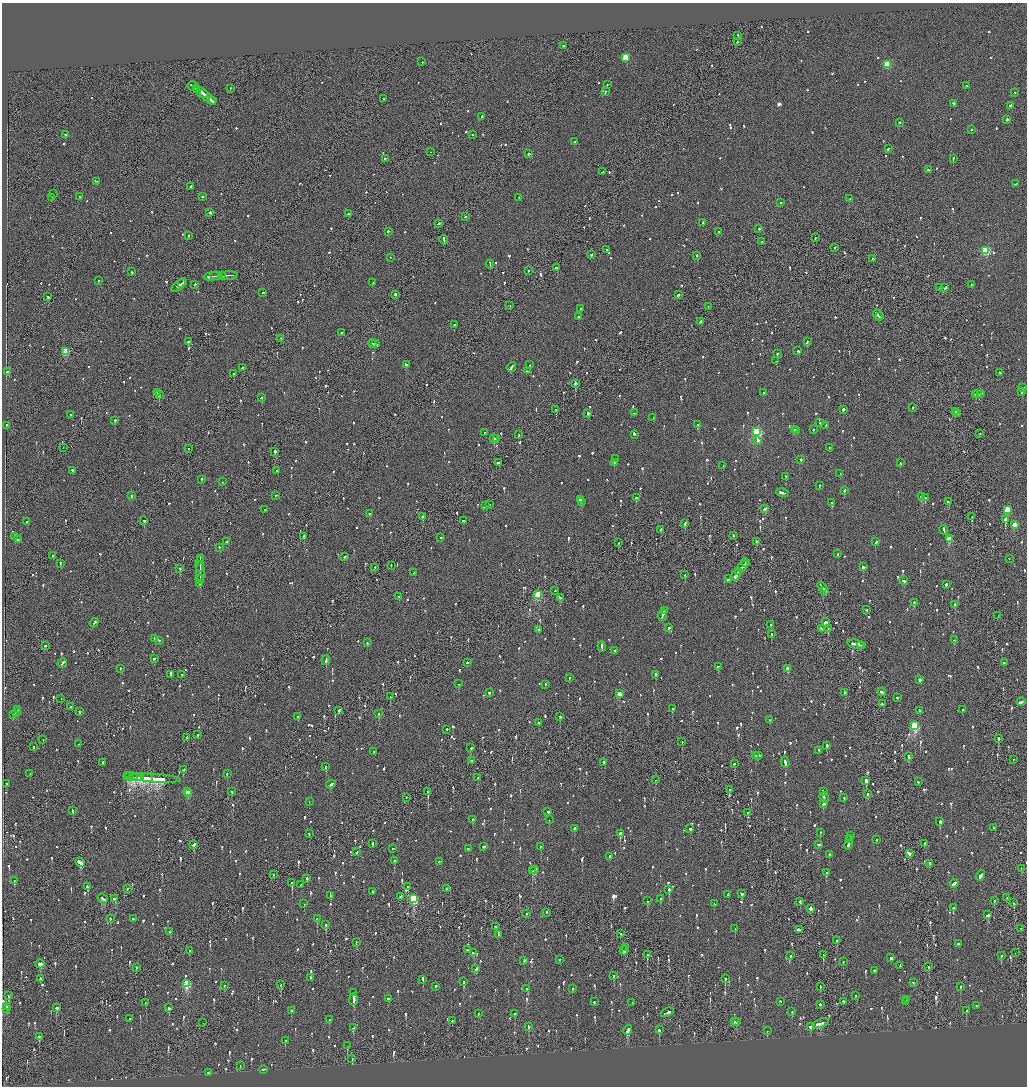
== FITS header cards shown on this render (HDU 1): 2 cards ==
NAXIS1  =                 2050
NAXIS2  =                 2168

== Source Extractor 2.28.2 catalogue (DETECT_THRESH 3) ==
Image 2050 x 2168 px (HDU 1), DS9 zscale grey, zoomed out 1/2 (1 PNG px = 2 x 2 image px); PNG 1029 x 1088 px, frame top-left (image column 2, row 2167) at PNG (2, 3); each listed source drawn as its Kron ellipse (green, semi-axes under 4 px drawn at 4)
Background -0.0987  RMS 0.068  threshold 0.204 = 3 sigma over >= 5 px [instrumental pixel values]
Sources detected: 1678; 55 cannot appear on this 1/2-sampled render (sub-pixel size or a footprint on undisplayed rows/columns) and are neither listed nor drawn; of the other 1623, the 500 brightest by FLUX_AUTO listed and drawn (1123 fainter detections omitted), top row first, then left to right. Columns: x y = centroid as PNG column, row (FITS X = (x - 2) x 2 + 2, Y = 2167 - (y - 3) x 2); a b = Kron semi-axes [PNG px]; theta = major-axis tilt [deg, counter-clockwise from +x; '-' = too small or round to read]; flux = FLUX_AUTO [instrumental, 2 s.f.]
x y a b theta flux
738 35 2 2 - 310
737 42 2 2 - 150
563 46 2 2 - 140
626 57 3 3 - 580
422 62 2 2 - 120
887 64 3 3 - 760
607 85 2 2 - 870
193 86 5 2 - 400
967 86 2 2 - 270
196 88 4 1 - 290
230 88 2 1 - 230
201 92 8 2 -36 710
605 92 3 2 - 330
1014 93 2 2 - 250
208 97 10 2 -42 710
384 99 2 2 - 160
212 101 4 1 - 280
954 103 3 2 - 200
1010 105 3 2 - 170
482 116 2 2 - 160
1007 119 2 2 - 340
899 122 2 2 - 320
972 129 2 2 - 130
66 135 3 2 - 990
473 135 2 2 - 130
575 141 3 2 - 140
889 149 3 2 - 210
430 152 2 1 - 210
529 154 3 2 - 200
385 158 3 2 - 120
953 158 2 2 - 180
928 169 2 1 - 280
603 172 2 1 - 180
96 181 3 2 - 120
1015 184 2 2 - 120
190 186 2 2 - 340
53 194 2 1 - 120
202 196 2 2 - 240
80 197 2 2 - 120
519 197 2 2 - 120
52 198 4 2 - 440
850 199 4 2 - 520
781 202 2 2 - 160
210 212 3 2 - 380
348 214 2 2 - 300
465 216 2 2 - 150
438 223 3 2 - 140
703 223 3 2 - 140
759 228 2 2 - 430
388 231 2 2 - 160
719 231 2 2 - 230
189 236 2 2 - 260
815 237 2 1 - 230
444 240 5 1 - 350
761 242 2 2 - 170
835 247 2 2 - 230
606 250 2 1 - 170
986 250 3 3 - 1100
591 254 3 2 - 350
697 255 2 2 - 120
390 257 2 1 - 120
873 259 2 2 - 420
490 264 4 2 - 300
557 268 3 2 - 230
528 271 2 2 - 130
131 272 2 1 - 170
228 275 9 1 4 610
212 276 8 1 5 620
216 276 6 1 -6 340
221 276 4 2 - 300
99 280 2 2 - 140
182 283 3 1 - 280
373 283 2 2 - 120
195 284 2 2 - 150
179 285 9 2 38 650
971 285 2 2 - 180
940 288 2 2 - 440
945 288 4 2 - 280
263 293 2 2 - 160
395 294 2 2 - 330
678 295 2 2 - 180
48 297 3 2 - 120
510 306 2 1 - 120
708 307 2 2 - 130
581 309 3 2 - 150
878 315 6 2 -46 380
579 317 3 2 - 120
880 317 3 2 - 200
700 322 2 2 - 150
454 325 2 1 - 700
342 332 2 2 - 120
281 338 2 2 - 190
807 341 3 2 - 980
188 342 2 2 - 550
372 343 4 2 - 270
376 344 3 2 - 220
66 351 4 3 - 700
798 351 3 2 - 200
777 354 2 2 - 450
776 361 2 1 - 230
406 364 3 2 - 310
530 365 2 2 - 250
511 367 5 2 - 260
243 368 2 2 - 160
527 371 3 2 - 120
8 372 3 2 - 510
999 373 2 2 - 120
234 374 2 2 - 120
575 383 2 1 - 2500
1022 387 4 2 - 360
1022 391 3 2 - 250
764 392 2 2 - 270
157 393 2 2 - 120
975 394 3 2 - 160
978 394 2 1 - 120
980 394 4 1 - 220
159 395 2 2 - 560
261 398 3 2 - 150
912 407 2 2 - 160
556 409 2 1 - 330
843 409 3 2 - 560
956 412 2 1 - 440
588 413 2 2 - 300
635 413 2 2 - 120
70 414 2 2 - 130
957 414 2 1 - 130
653 417 2 2 - 130
115 420 2 2 - 140
820 422 2 2 - 120
698 424 3 2 - 350
6 425 3 2 - 150
826 425 2 1 - 740
794 430 3 2 - 240
796 430 3 1 - 170
813 430 2 2 - 140
757 432 3 3 - 1700
484 433 2 2 - 120
980 433 2 1 - 160
634 434 3 2 - 570
519 435 2 1 - 180
494 438 3 2 - 210
497 438 4 2 - 240
758 440 2 2 - 230
63 447 2 1 - 410
188 448 2 2 - 120
829 448 2 2 - 120
275 451 2 2 - 600
616 459 3 2 - 300
801 459 2 2 - 210
498 462 3 2 - 440
614 462 2 2 - 130
900 463 2 2 - 130
723 465 2 2 - 320
72 470 2 2 - 540
277 470 2 2 - 550
840 474 3 2 - 140
786 476 2 2 - 150
201 479 3 2 - 200
223 482 2 2 - 120
819 485 2 2 - 190
844 490 2 2 - 340
783 493 6 2 -11 380
131 495 2 2 - 700
275 496 2 2 - 130
922 497 4 2 - 240
925 497 2 2 - 490
636 498 2 2 - 310
580 500 2 2 - 380
582 502 2 1 - 210
948 502 2 2 - 140
832 503 2 2 - 730
486 505 2 2 - 150
489 505 2 2 - 170
765 508 4 2 - 320
1007 509 3 3 - 380
265 510 2 2 - 150
369 514 2 2 - 130
423 516 3 2 - 180
972 517 2 1 - 160
144 520 2 2 - 200
1005 520 4 2 - 2700
463 521 2 2 - 150
27 522 2 2 - 190
685 523 4 2 - 180
1015 525 3 3 - 300
661 529 3 2 - 150
944 530 5 2 - 320
733 535 2 1 - 370
15 536 2 2 - 140
304 537 3 2 - 340
441 537 2 2 - 240
18 539 2 2 - 120
949 539 3 3 - 320
226 541 2 2 - 170
756 542 3 2 - 210
876 542 3 2 - 130
618 543 2 2 - 130
219 547 2 2 - 140
838 554 2 2 - 220
53 555 2 2 - 120
345 556 3 2 - 120
1009 558 2 1 - 120
200 559 3 1 - 210
60 563 3 2 - 350
745 563 4 1 - 910
200 564 8 2 86 530
391 565 2 1 - 120
743 566 6 1 53 1100
375 567 2 1 - 250
863 567 3 2 - 340
180 568 2 2 - 240
200 572 10 2 -88 820
739 572 4 2 - 600
414 573 2 2 - 130
685 575 2 1 - 120
736 575 6 2 52 810
200 579 4 1 - 410
729 579 4 2 - 420
904 580 4 2 - 230
200 584 4 2 - 260
946 584 3 2 - 150
822 587 5 2 - 340
825 590 3 2 - 200
555 591 2 1 - 160
537 594 3 3 - 570
399 596 2 2 - 190
560 598 4 2 - 370
914 602 2 2 - 250
955 605 3 2 - 190
664 610 3 2 - 180
866 610 2 2 - 170
662 615 6 2 67 320
998 616 2 1 - 370
826 622 4 2 - 450
94 623 5 2 - 310
771 624 4 2 - 660
669 628 2 2 - 520
821 628 3 2 - 210
539 629 2 2 - 140
828 629 2 1 - 140
771 634 2 2 - 160
155 638 2 2 - 200
159 640 2 2 - 150
954 640 2 2 - 120
367 643 2 2 - 130
857 644 9 2 -12 770
45 645 2 1 - 490
860 645 3 2 - 210
602 646 5 2 - 590
615 651 3 2 - 120
154 658 3 2 - 120
326 660 5 2 - 320
468 662 2 2 - 250
62 663 5 2 - 280
1004 663 2 2 - 240
718 666 2 2 - 280
120 668 2 2 - 300
788 668 3 2 - 190
171 674 4 2 - 280
182 674 2 2 - 140
655 674 2 2 - 250
569 677 2 2 - 130
920 679 2 2 - 2000
459 684 2 1 - 160
545 684 2 2 - 160
489 692 2 2 - 220
845 692 2 2 - 160
882 692 4 2 - 210
619 694 3 2 - 200
390 697 2 2 - 120
897 697 2 2 - 170
61 699 2 1 - 130
1021 702 4 2 - 240
883 704 4 2 - 300
71 707 2 2 - 200
672 709 2 2 - 180
18 710 2 2 - 130
339 710 3 2 - 300
920 710 2 2 - 180
963 710 2 2 - 130
16 712 3 2 - 230
79 712 2 2 - 220
13 714 2 2 - 360
379 714 2 2 - 250
298 717 2 2 - 260
560 717 2 2 - 180
770 720 2 2 - 260
539 722 2 2 - 230
915 726 3 3 - 1200
447 729 2 2 - 170
197 735 2 2 - 130
187 737 3 1 - 230
998 738 3 1 - 1300
43 739 2 2 - 120
682 742 2 2 - 130
79 744 2 2 - 160
827 745 2 2 - 580
33 747 2 2 - 140
471 748 3 2 - 180
819 750 3 2 - 180
373 752 2 2 - 740
759 755 2 1 - 550
756 756 2 2 - 120
909 756 3 2 - 260
1013 759 2 2 - 120
472 761 2 1 - 120
103 762 2 2 - 130
604 762 2 2 - 130
785 762 5 2 - 400
734 764 2 2 - 120
326 767 2 2 - 170
183 770 2 2 - 130
30 774 2 2 - 120
227 774 2 2 - 120
129 777 5 1 - 1800
133 777 8 1 -9 2900
140 777 4 2 - 1600
478 777 2 2 - 250
147 778 5 3 - 2800
155 778 26 2 -4 8200
655 780 2 1 - 150
866 781 3 2 - 820
918 782 2 2 - 160
7 783 2 2 - 140
331 784 5 2 - 180
729 790 3 2 - 140
188 791 3 2 - 420
823 791 2 2 - 340
232 792 2 2 - 230
428 792 3 1 - 600
188 794 2 2 - 160
868 794 2 2 - 130
406 797 2 2 - 170
824 797 5 2 - 290
844 797 2 2 - 190
309 801 2 1 - 180
823 804 3 2 - 300
72 810 3 2 - 150
548 812 3 2 - 240
748 812 2 2 - 170
472 819 2 2 - 210
549 820 2 2 - 150
940 821 2 2 - 510
574 828 2 2 - 2500
993 828 2 1 - 170
690 829 3 2 - 1000
820 832 2 2 - 130
620 833 3 2 - 1000
309 834 2 1 - 120
851 835 3 2 - 250
850 838 2 2 - 260
876 839 2 1 - 120
849 840 3 2 - 340
924 843 2 2 - 140
194 844 4 2 - 210
372 844 2 2 - 160
819 844 3 2 - 220
848 844 5 2 - 350
541 846 2 2 - 180
483 847 2 2 - 310
393 848 2 2 - 220
468 849 2 2 - 130
357 852 3 2 - 220
909 853 3 2 - 290
829 854 3 2 - 140
610 857 3 2 - 130
394 861 2 2 - 180
439 861 2 2 - 280
80 862 5 2 - 2100
929 863 2 2 - 200
1021 868 2 1 - 130
534 869 4 2 - 200
532 871 2 2 - 130
826 873 2 2 - 140
273 875 2 2 - 130
980 875 5 2 - 340
307 878 2 2 - 240
14 881 3 2 - 260
292 882 2 2 - 750
954 883 4 2 - 400
301 884 2 2 - 140
87 886 3 2 - 300
408 886 2 2 - 510
127 888 2 2 - 150
446 889 3 2 - 160
669 889 2 2 - 660
373 891 2 2 - 130
742 893 2 2 - 210
728 894 2 2 - 200
331 896 2 2 - 140
400 897 3 2 - 590
1007 897 3 2 - 130
103 898 5 2 - 340
114 898 3 2 - 160
414 898 3 3 - 900
661 899 2 2 - 480
994 900 2 2 - 230
648 901 2 2 - 160
800 901 2 2 - 220
1013 903 3 2 - 150
304 904 2 2 - 140
714 904 2 2 - 160
811 908 3 2 - 230
953 908 2 2 - 500
546 912 2 1 - 140
526 914 2 1 - 120
988 915 3 2 - 300
110 918 2 2 - 270
134 919 3 2 - 160
317 919 2 2 - 200
325 925 2 2 - 920
496 927 3 2 - 290
1021 928 3 2 - 280
735 929 2 2 - 180
800 930 4 2 - 2100
170 932 2 2 - 220
621 934 2 2 - 140
498 935 2 1 - 160
837 940 2 2 - 630
356 942 2 1 - 130
958 944 2 2 - 300
625 948 2 1 - 180
468 950 2 2 - 290
190 951 2 2 - 240
624 951 4 2 - 290
473 953 3 2 - 130
1015 953 2 1 - 360
647 955 3 2 - 270
823 955 2 2 - 160
790 956 2 2 - 140
1001 956 2 2 - 140
891 958 2 2 - 1100
524 960 2 2 - 190
559 960 2 2 - 140
843 961 2 1 - 120
40 964 5 2 - 560
900 966 4 2 - 310
929 966 2 2 - 240
136 967 2 2 - 150
476 969 3 2 - 290
874 970 2 2 - 160
614 976 2 2 - 120
311 977 2 1 - 180
40 978 3 2 - 310
423 979 4 2 - 230
725 979 2 2 - 640
463 981 4 2 - 130
913 982 2 2 - 170
187 984 3 3 - 830
224 985 2 2 - 150
281 985 2 2 - 140
435 986 2 2 - 260
820 986 2 1 - 130
960 986 3 2 - 120
572 988 2 2 - 120
527 989 3 2 - 250
354 993 4 2 - 250
8 996 2 2 - 270
856 996 2 2 - 120
388 999 3 2 - 130
907 999 3 2 - 520
354 1000 6 2 84 840
780 1001 2 2 - 160
905 1001 3 1 - 270
594 1002 2 2 - 120
844 1002 3 2 - 280
146 1003 2 2 - 200
632 1003 2 2 - 130
820 1004 2 2 - 140
7 1006 2 2 - 220
976 1006 2 2 - 180
57 1007 3 2 - 160
6 1008 2 1 - 200
168 1008 2 2 - 610
966 1010 2 2 - 210
291 1011 2 2 - 410
667 1012 7 2 23 510
792 1012 2 2 - 140
478 1013 2 2 - 170
515 1013 2 2 - 130
129 1019 2 2 - 160
329 1020 2 2 - 230
452 1021 2 2 - 240
734 1022 3 2 - 120
737 1022 2 2 - 130
203 1023 2 1 - 130
821 1023 8 2 19 420
528 1026 3 2 - 190
810 1026 3 2 - 220
353 1028 3 2 - 310
627 1030 5 2 - 860
659 1030 2 2 - 730
767 1031 2 2 - 130
39 1036 2 2 - 1700
285 1040 2 2 - 120
347 1046 2 1 - 290
352 1059 3 2 - 120
240 1065 2 2 - 140
263 1069 2 2 - 250
209 1073 2 2 - 820
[1123 fainter detections neither listed nor drawn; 55 sub-pixel or undisplayed-footprint detections neither listed nor drawn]